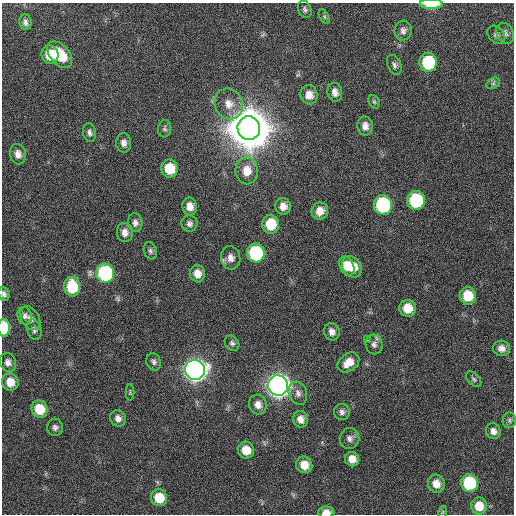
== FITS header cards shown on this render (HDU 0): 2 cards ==
NAXIS1  =                  512 / Axis length
NAXIS2  =                  512 / Axis length

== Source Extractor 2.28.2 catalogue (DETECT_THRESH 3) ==
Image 512 x 512 px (HDU 0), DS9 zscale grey, 1 PNG px = 1 image px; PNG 516 x 516 px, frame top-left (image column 1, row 512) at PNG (2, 3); each listed source drawn as its Kron ellipse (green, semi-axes under 4 px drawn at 4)
Background 42.4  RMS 6.9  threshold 20.8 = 3 sigma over >= 5 px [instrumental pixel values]
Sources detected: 80; all 80 listed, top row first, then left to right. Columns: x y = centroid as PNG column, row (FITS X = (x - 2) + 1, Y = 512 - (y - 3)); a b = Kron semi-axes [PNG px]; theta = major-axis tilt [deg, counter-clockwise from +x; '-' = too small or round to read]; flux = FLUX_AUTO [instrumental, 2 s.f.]
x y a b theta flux
431 4 12 5 -1 1.0e+04
305 9 9 6 -66 1.3e+03
324 16 8 4 -59 7.9e+02
25 22 8 6 -83 1.6e+03
403 31 10 8 85 2.1e+03
505 33 11 8 -64 1.9e+03
496 35 10 7 -46 1.8e+03
50 55 9 8 - 1.0e+04
60 55 15 9 -49 1.4e+04
428 62 9 8 - 2.8e+04
394 65 10 6 -67 1.6e+03
493 83 7 5 31 9.4e+02
335 92 9 7 -77 2.8e+03
309 95 9 8 - 4.4e+03
374 102 7 5 -68 8.4e+02
229 104 16 14 -61 6.5e+03
365 126 9 7 -88 2.9e+03
249 128 12 11 - 3.1e+06
165 129 9 6 84 1.2e+03
89 133 10 6 -81 1.6e+03
124 143 9 7 -86 2.3e+03
18 154 10 8 -81 3.3e+03
170 168 9 8 - 1.1e+04
247 171 13 11 -89 7.2e+03
416 200 9 9 - 4.0e+04
383 205 9 9 - 5.7e+04
190 206 9 7 -81 3.9e+03
283 206 8 7 - 3.5e+03
320 211 9 8 - 4.4e+03
135 223 9 7 -82 2.0e+03
189 224 8 8 - 1.7e+03
271 224 9 8 - 1.4e+04
125 233 9 8 - 3.0e+03
150 251 9 6 -72 1.3e+03
256 253 9 9 - 4.5e+04
231 258 12 9 -77 3.1e+03
347 266 10 7 -65 6.7e+03
352 267 11 9 -55 9.2e+03
105 273 9 9 - 6.3e+04
197 274 9 7 -82 4.3e+03
72 287 10 8 -80 1.9e+04
4 294 7 5 -70 1.4e+03
468 296 8 8 - 1.2e+04
408 308 8 8 - 7.9e+03
25 316 9 7 -71 1.6e+03
30 318 13 8 -58 2.7e+03
4 328 9 6 90 2.0e+04
34 330 10 7 -75 1.6e+03
332 332 9 7 -68 2.6e+03
367 340 3 3 - 1.6e+04
232 343 8 6 -50 1.4e+03
374 344 10 8 -79 2.0e+03
502 348 8 7 - 2.7e+03
8 362 10 8 -69 2.4e+03
154 362 9 7 -67 1.5e+03
348 362 12 8 37 5.7e+03
195 370 10 10 - 4.8e+05
474 379 9 5 -46 1.1e+03
10 382 9 8 - 6.3e+03
278 385 10 10 - 5.5e+05
130 392 8 3 -90 6.1e+02
298 393 12 9 -71 2.7e+03
258 405 10 9 - 3.3e+03
39 409 9 8 - 1.2e+04
342 412 8 8 - 1.8e+03
118 418 8 7 - 2.4e+03
301 419 8 7 - 3.2e+03
509 420 8 6 78 1.3e+03
55 427 8 7 - 1.6e+03
493 431 8 7 - 2.5e+03
350 438 10 9 - 2.4e+03
246 450 8 8 - 7.0e+03
352 459 7 7 - 4.4e+03
304 465 8 8 - 5.7e+03
469 483 9 8 - 3.2e+04
436 484 9 8 - 4.7e+03
159 498 8 8 - 1.1e+04
479 506 8 8 - 7.3e+03
326 512 8 5 1 3.9e+03
443 512 6 4 70 6.1e+02
At the frame edge (FLAGS 8, measured only in part): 4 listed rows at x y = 431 4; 4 294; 4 328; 326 512